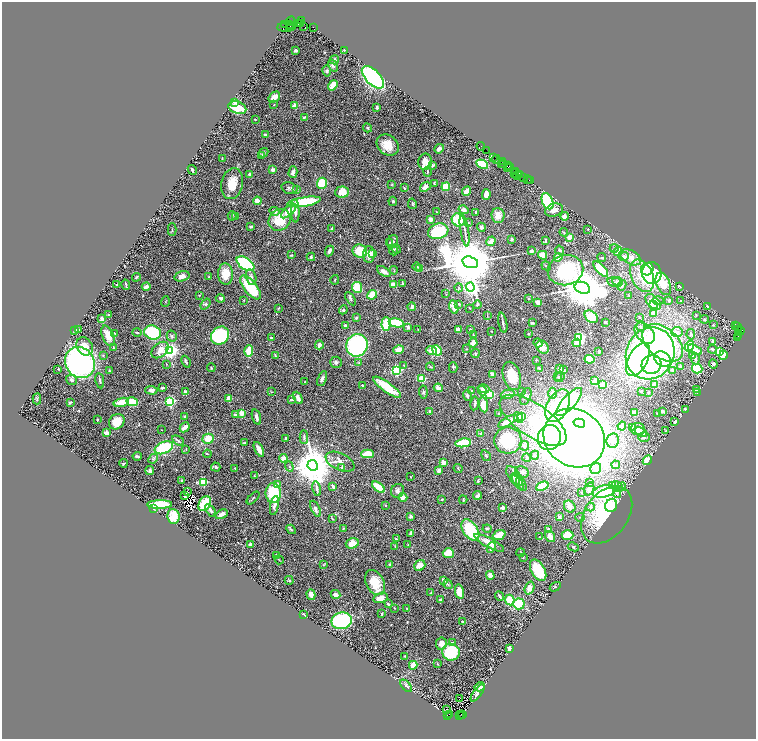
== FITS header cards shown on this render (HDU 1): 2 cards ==
NAXIS1  =                 1508
NAXIS2  =                 1474

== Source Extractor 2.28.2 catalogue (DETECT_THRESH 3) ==
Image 1508 x 1474 px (HDU 1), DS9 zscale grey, zoomed out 1/2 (1 PNG px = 2 x 2 image px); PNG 758 x 741 px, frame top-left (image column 1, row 1474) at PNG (2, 2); each listed source drawn as its Kron ellipse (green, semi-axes under 4 px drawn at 4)
Background 0.766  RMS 0.035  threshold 0.105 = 3 sigma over >= 5 px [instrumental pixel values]
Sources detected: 606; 44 cannot appear on this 1/2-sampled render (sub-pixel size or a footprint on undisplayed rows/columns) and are neither listed nor drawn; of the other 562, the 500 brightest by FLUX_AUTO listed and drawn (62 fainter detections omitted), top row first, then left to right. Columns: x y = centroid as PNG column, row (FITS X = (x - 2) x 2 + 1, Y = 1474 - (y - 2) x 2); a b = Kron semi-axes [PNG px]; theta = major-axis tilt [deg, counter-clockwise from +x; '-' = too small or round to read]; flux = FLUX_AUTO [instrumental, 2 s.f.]
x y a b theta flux
302 20 2 1 - 78
290 21 5 1 - 42
298 24 2 1 - 31
301 24 3 2 - 340
285 25 2 2 - 27
289 25 3 2 - 790
290 26 3 1 - 580
286 27 9 3 0 400
304 27 3 2 - 120
313 27 2 1 - 17
296 50 3 2 - 10
344 50 3 2 - 4.4
334 60 4 4 - 13
333 66 6 4 -57 14
327 71 5 4 - 11
373 77 14 7 -46 1200
333 85 6 3 54 110
274 97 6 4 37 57
235 102 4 3 - 12
274 105 3 2 - 3.6
295 106 2 2 - 170
377 107 4 3 - 14
237 108 9 6 -18 180
304 117 4 3 - 6.2
255 120 2 2 - 4.5
367 128 4 3 - 11
265 135 4 3 - 7.8
388 145 12 9 -39 110
481 146 4 1 - 51
439 149 5 3 - 28
487 151 2 1 - 33
264 153 5 3 - 9.5
262 156 4 3 - 8
493 157 4 2 - 180
222 158 2 1 - 3.5
496 159 4 3 - 120
502 161 3 1 - 94
425 162 8 6 82 59
503 163 4 2 - 170
482 164 6 4 -30 190
433 165 4 2 - 11
502 165 3 1 - 99
508 166 2 1 - 80
510 167 2 2 - 68
508 168 2 1 - 40
192 170 5 2 - 7.9
272 170 2 2 - 79
516 171 3 2 - 49
293 172 6 3 75 17
427 172 5 2 - 5.7
250 174 3 2 - 34
515 174 2 1 - 41
519 174 3 1 - 42
517 176 2 1 - 110
523 177 3 1 - 44
527 179 2 1 - 32
529 180 2 1 - 21
530 181 2 1 - 21
322 183 5 5 - 200
434 183 3 2 - 6.9
232 184 16 10 78 120
392 184 3 3 - 4.8
425 187 6 4 38 31
446 187 4 4 - 120
289 188 8 5 -13 15
404 188 2 2 - 9.1
297 190 3 3 - 5.9
467 191 5 2 - 86
342 192 7 5 4 84
486 194 5 3 - 47
257 201 4 3 - 51
393 201 4 4 - 9.4
547 201 8 5 -67 480
304 202 17 4 10 400
412 204 5 3 - 6.9
464 210 5 4 - 23
554 210 9 6 18 33
274 211 5 4 - 26
289 211 9 4 42 82
295 211 12 3 -87 34
436 212 2 2 - 7.1
476 212 3 3 - 9.3
232 216 4 2 - 9.5
235 216 3 2 - 7.4
498 216 7 6 - 53
564 216 4 4 - 31
430 219 4 3 - 19
280 220 12 10 43 160
458 220 7 6 - 210
468 223 3 3 - 7
251 227 2 2 - 13
481 227 4 4 - 15
332 229 3 2 - 15
588 229 3 3 - 5.1
172 230 6 1 90 4.5
465 230 16 2 -81 17
438 231 10 7 17 240
564 232 4 3 - 5.6
569 237 4 3 - 44
512 239 2 2 - 52
545 240 3 2 - 10
491 241 5 4 - 44
393 242 7 5 64 17
390 243 4 3 - 5
614 248 4 4 - 8.9
396 249 5 3 - 7
560 250 5 3 - 10
329 251 5 3 - 30
360 251 7 6 - 160
393 251 4 3 - 10
531 251 3 3 - 21
618 251 4 4 - 58
372 253 2 2 - 110
291 255 3 2 - 6.3
369 255 8 5 89 54
543 255 4 4 - 83
624 256 5 4 - 25
311 257 4 2 - 9.4
558 257 4 3 - 69
602 257 4 3 - 8.6
631 257 11 7 -29 69
470 262 8 5 -16 61000
245 264 10 5 -35 670
546 266 5 2 - 5.6
417 267 4 3 - 8.2
420 268 2 2 - 66
601 269 10 4 -47 180
647 269 6 6 - 150
394 270 4 2 - 3.5
565 270 18 15 12 610
384 271 7 3 -33 30
652 273 11 9 -81 890
226 274 10 7 -88 110
182 276 7 5 17 30
642 276 17 10 -65 150
136 277 4 3 - 6.5
209 277 3 3 - 5.7
251 277 8 5 -76 22
335 280 5 3 - 7.7
617 281 4 3 - 9.7
615 282 8 4 -13 15
402 283 3 1 - 6.6
117 284 2 2 - 5.3
663 284 12 6 -66 170
126 285 5 2 - 8.7
393 285 4 3 - 110
622 285 5 4 - 11
679 286 4 3 - 5.9
146 287 4 3 - 31
251 287 14 6 -51 300
357 287 5 5 - 150
470 287 4 4 - 3400
459 288 4 3 - 11
582 288 8 6 -21 31000
446 294 3 2 - 4.1
199 295 2 2 - 3.6
372 295 5 3 - 150
629 295 3 2 - 3.7
220 298 4 3 - 27
529 298 3 2 - 3.7
350 299 7 3 -58 12
243 300 2 2 - 3.9
669 300 3 3 - 7.9
165 301 5 2 - 4.9
658 301 6 4 -2 9.9
680 301 2 2 - 4.7
538 302 4 3 - 20
653 302 9 5 -47 65
205 304 6 4 51 13
459 304 2 2 - 16
477 305 4 3 - 11
653 305 4 3 - 14
708 306 2 2 - 5.3
412 307 4 2 - 21
454 307 7 3 -75 81
278 308 3 3 - 4.2
470 308 2 2 - 3.9
343 310 4 4 - 12
654 313 3 3 - 41
109 315 4 3 - 6.1
487 315 4 2 - 3.5
696 315 4 3 - 6.4
591 317 7 5 -44 200
639 317 2 1 - 3.7
356 318 4 3 - 10
102 319 4 3 - 28
704 319 4 3 - 9.1
605 322 2 2 - 9.5
396 323 8 4 -10 240
503 323 10 3 -79 20
532 323 3 3 - 7.7
386 324 7 4 86 170
345 325 3 3 - 12
713 325 3 3 - 5.2
736 325 2 2 - 160
641 326 3 2 - 7.4
738 326 2 1 - 23
408 327 4 3 - 15
418 329 3 2 - 3.6
470 329 2 2 - 27
739 329 2 1 - 140
75 330 3 2 - 16
78 330 2 2 - 8.9
458 330 3 3 - 69
492 331 2 2 - 5.6
740 331 5 3 - 460
137 332 5 2 - 7.3
677 332 6 5 - 22
114 333 2 2 - 8.1
152 333 8 7 - 430
645 333 12 8 -47 84
528 334 2 2 - 5.6
691 334 5 3 - 15
473 335 2 2 - 4.5
738 335 3 2 - 68
108 336 11 6 -66 87
172 336 5 5 - 14
220 336 10 8 45 500
738 337 2 1 - 43
272 338 3 3 - 7.7
579 338 3 3 - 1100
713 341 4 3 - 9.5
473 343 4 3 - 110
538 343 4 3 - 25
577 343 4 3 - 78
663 343 23 15 -39 650
319 345 4 3 - 32
357 345 11 10 - 870
85 346 10 7 -57 87
689 346 6 3 55 210
113 347 3 3 - 5.7
543 347 7 5 -54 50
399 349 5 4 - 59
466 349 3 2 - 4
712 349 4 3 - 12
160 350 10 6 43 58
437 350 5 4 - 170
695 350 7 3 -26 60
170 351 3 3 - 2800
249 351 6 3 89 110
432 351 5 4 - 62
599 351 2 2 - 14
719 352 3 2 - 270
475 353 4 3 - 5.1
650 353 26 24 61 2200
275 355 4 2 - 8.7
723 355 5 4 - 170
103 356 3 3 - 5
693 356 3 3 - 5.5
589 359 5 3 - 180
638 359 18 9 63 500
663 359 9 7 -32 450
695 359 5 3 - 11
536 360 2 2 - 11
186 362 6 2 -66 9.1
336 362 6 5 - 15
80 363 16 14 -56 1600
359 363 3 3 - 4.7
166 364 3 2 - 4
651 364 10 9 - 180
713 364 4 3 - 10
404 365 3 2 - 3.6
430 367 4 2 - 6.3
681 367 3 2 - 23
211 368 4 2 - 4.9
453 368 5 3 - 6.6
539 368 4 3 - 8.7
58 369 3 2 - 4.3
560 369 4 3 - 21
697 369 5 4 - 280
109 370 3 3 - 3.9
396 370 3 3 - 920
564 370 3 2 - 5.5
672 370 4 4 - 8.6
492 374 4 3 - 20
512 376 14 8 -74 130
558 377 3 2 - 3.5
560 377 5 3 - 9.8
322 379 8 3 67 17
422 379 3 3 - 370
72 380 6 4 -35 18
100 381 8 2 -81 13
595 381 2 2 - 130
304 382 4 2 - 4.6
603 384 4 3 - 130
362 385 2 2 - 15
655 385 3 3 - 80
387 387 16 5 -36 150
163 388 3 2 - 9.5
438 388 4 3 - 38
483 389 6 3 -16 34
151 390 6 4 -2 17
472 390 3 2 - 5.3
696 390 4 3 - 5.4
482 391 5 3 - 15
641 391 2 2 - 4.2
186 392 2 2 - 81
271 392 4 3 - 4.7
423 392 6 3 -85 11
522 392 3 2 - 4.3
648 392 3 2 - 5.4
553 393 5 4 - 36
697 393 3 3 - 4.9
490 394 3 3 - 440
508 394 7 3 12 56
468 396 5 3 - 13
526 397 9 5 69 23
229 398 2 2 - 150
298 398 6 3 -64 44
37 399 5 2 - 7.3
291 400 4 3 - 12
170 401 3 3 - 940
70 402 3 3 - 7.8
121 402 8 4 15 86
132 402 6 4 -12 150
569 402 18 6 48 410
475 403 7 2 82 14
483 405 7 4 -80 83
558 406 17 10 63 450
685 409 3 2 - 13
430 411 2 2 - 12
662 411 2 2 - 40
634 412 4 3 - 52
241 413 3 2 - 110
657 413 2 2 - 5.3
236 414 3 3 - 20
498 414 3 3 - 4.6
185 416 2 2 - 45
521 416 3 2 - 130
256 417 8 3 -73 20
518 417 5 3 - 48
97 420 3 2 - 5.7
533 420 39 16 -34 380
508 421 11 3 28 100
117 422 8 7 - 110
675 422 4 3 - 15
579 423 6 4 -15 230
622 426 4 4 - 43
185 427 5 3 - 48
632 427 4 3 - 94
638 429 7 6 - 35
162 430 2 1 - 4.4
665 430 3 3 - 4.8
641 432 6 4 -23 36
106 433 2 2 - 120
481 434 3 3 - 17
304 437 7 2 -87 8
549 437 12 11 - 390
644 437 6 5 - 18
286 438 2 2 - 6.9
574 438 32 28 -35 13000
208 439 5 5 - 84
508 440 14 13 - 250
178 441 6 3 -36 12
613 441 7 6 - 34
244 443 3 2 - 4.8
463 443 8 4 10 210
524 446 5 4 - 15
164 448 9 6 22 350
186 449 3 2 - 3.8
259 449 8 3 -63 44
207 454 4 2 - 6.5
368 454 6 4 0 110
535 455 4 3 - 8.7
137 456 4 2 - 19
486 456 6 3 -59 9.5
283 458 4 3 - 55
527 458 4 3 - 7.7
153 459 5 3 - 7.4
647 460 5 4 - 60
340 462 15 8 -25 68
443 462 4 2 - 69
123 463 4 2 - 5.3
313 465 5 5 - 28000
616 465 4 4 - 16
289 466 5 4 - 11
216 467 5 4 - 11
235 468 2 2 - 4.5
342 468 3 3 - 4.9
458 468 4 2 - 4.9
596 469 6 5 - 25
150 470 4 3 - 17
439 470 3 3 - 23
522 472 7 5 -29 25
254 476 2 2 - 4.6
514 476 11 6 -53 24
410 477 2 2 - 6.5
181 480 2 2 - 5.7
515 480 5 3 - 8.9
478 481 3 3 - 6.4
518 481 9 3 -58 12
203 482 3 3 - 400
589 483 2 2 - 4.4
521 484 7 3 -61 28
278 485 2 2 - 71
613 485 4 3 - 50
333 486 3 2 - 30
542 486 6 3 24 230
618 486 6 4 -49 25
378 487 7 3 -37 190
622 487 4 3 - 8
317 489 7 3 -79 20
589 489 7 5 71 29
398 491 7 6 - 20
604 491 12 6 13 380
187 492 2 2 - 7.6
581 492 2 2 - 4.2
273 493 10 7 -90 320
617 494 4 4 - 13
478 495 4 3 - 18
184 496 3 2 - 3.5
403 497 4 3 - 28
253 498 8 2 45 6.5
442 499 2 2 - 17
463 500 4 2 - 6.5
160 504 12 4 1 350
205 504 8 5 57 220
274 505 10 4 79 30
385 505 2 2 - 14
611 505 7 6 - 210
570 506 6 5 - 38
590 507 4 4 - 13
154 508 2 2 - 25
502 508 2 2 - 89
315 509 9 4 -66 20
210 510 7 2 -57 26
221 514 6 3 32 37
607 515 32 21 53 510
174 516 7 6 - 130
411 516 4 3 - 12
559 517 4 3 - 25
580 517 4 2 - 5.3
332 519 3 2 - 3.7
291 529 5 3 - 9.3
343 529 3 2 - 6.4
487 529 4 3 - 7.1
548 529 3 3 - 13
470 530 12 7 -56 240
411 533 2 2 - 68
499 535 6 4 20 77
567 535 6 5 - 110
550 536 6 4 -56 51
540 537 3 2 - 3.9
396 539 3 2 - 4
352 543 6 5 - 72
489 543 16 4 -28 83
250 544 3 2 - 19
408 545 3 3 - 4.1
395 546 3 2 - 4.4
573 547 5 4 - 11
491 548 5 3 - 22
521 552 4 2 - 4.4
448 553 5 5 - 77
277 555 3 2 - 6.3
523 558 3 3 - 4.8
279 560 4 2 - 4
324 565 3 2 - 3.7
390 565 3 3 - 16
420 565 6 5 - 55
538 570 12 6 -60 200
490 575 4 4 - 49
289 580 4 3 - 7
443 580 4 2 - 26
375 582 13 9 -63 130
448 584 5 3 - 9.2
555 587 6 3 34 7.1
529 588 7 4 70 46
459 592 7 4 -79 100
431 593 3 2 - 4.8
311 595 5 4 - 46
335 595 5 4 - 27
499 596 5 2 - 15
381 598 7 5 15 54
440 599 2 2 - 8.2
510 600 5 4 - 130
388 604 4 2 - 10
519 604 5 5 - 200
394 608 2 2 - 9.4
407 609 3 2 - 4.6
303 614 4 2 - 5.8
382 614 4 2 - 11
342 621 10 8 11 630
463 621 4 2 - 11
452 643 2 2 - 24
441 644 6 5 - 49
509 648 3 3 - 29
451 652 9 8 - 390
404 656 3 3 - 3.8
437 664 3 2 - 5.5
413 665 4 3 - 91
406 686 7 4 -48 14
480 687 5 4 - 28
477 693 10 4 55 22
459 698 3 1 - 72
446 709 2 1 - 6.3
449 714 2 2 - 39
461 714 2 1 - 12
463 714 2 1 - 27
460 715 2 2 - 49
448 716 3 1 - 120
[62 fainter detections neither listed nor drawn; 44 sub-pixel or undisplayed-footprint detections neither listed nor drawn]